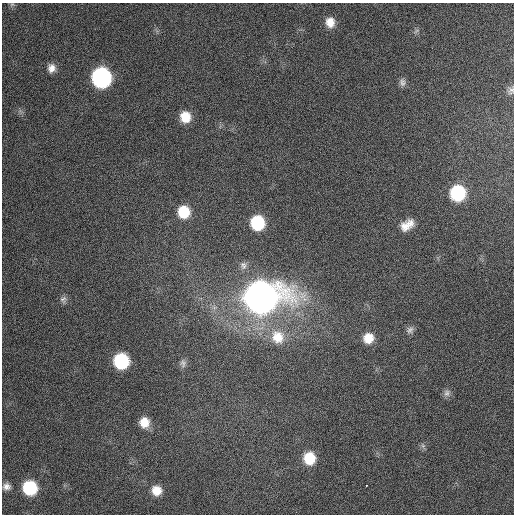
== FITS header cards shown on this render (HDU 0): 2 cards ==
NAXIS1  =                  512 / Axis length
NAXIS2  =                  512 / Axis length

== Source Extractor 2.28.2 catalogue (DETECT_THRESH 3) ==
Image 512 x 512 px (HDU 0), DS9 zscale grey, 1 PNG px = 1 image px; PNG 516 x 516 px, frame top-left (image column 1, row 512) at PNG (2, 3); no overlay
Background 305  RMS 17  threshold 51.8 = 3 sigma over >= 5 px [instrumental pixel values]
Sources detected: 28; all 28 listed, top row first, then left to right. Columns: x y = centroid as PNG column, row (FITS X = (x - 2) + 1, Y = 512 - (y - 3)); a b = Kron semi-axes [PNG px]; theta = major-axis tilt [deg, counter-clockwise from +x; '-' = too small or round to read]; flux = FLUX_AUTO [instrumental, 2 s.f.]
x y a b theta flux
12 4 7 4 1 1.8e+03
330 22 12 10 -84 1.4e+04
416 31 8 4 45 2.1e+03
51 68 10 9 - 8.7e+03
101 77 12 12 - 3.0e+05
402 82 10 8 -74 4.6e+03
511 90 11 9 73 4.8e+03
185 117 12 11 - 2.2e+04
458 193 12 11 - 9.2e+04
184 212 12 11 - 3.4e+04
257 223 12 11 - 6.3e+04
407 225 17 10 33 1.6e+04
243 265 11 10 - 6.9e+03
261 297 18 14 5 2.8e+06
63 299 10 9 - 4.6e+03
410 330 10 8 41 4.7e+03
278 337 19 17 -56 2.9e+04
368 338 12 11 - 1.7e+04
121 361 11 11 - 8.6e+04
183 363 11 8 89 4.7e+03
447 393 10 9 - 5.1e+03
144 422 11 10 - 1.7e+04
423 446 8 5 -59 2.5e+03
309 458 12 11 - 3.4e+04
366 485 3 2 - 2.3e+03
6 486 9 8 - 6.1e+03
30 488 11 10 - 7.1e+04
156 490 10 10 - 1.6e+04
At the frame edge (FLAGS 8, measured only in part): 1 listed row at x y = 511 90